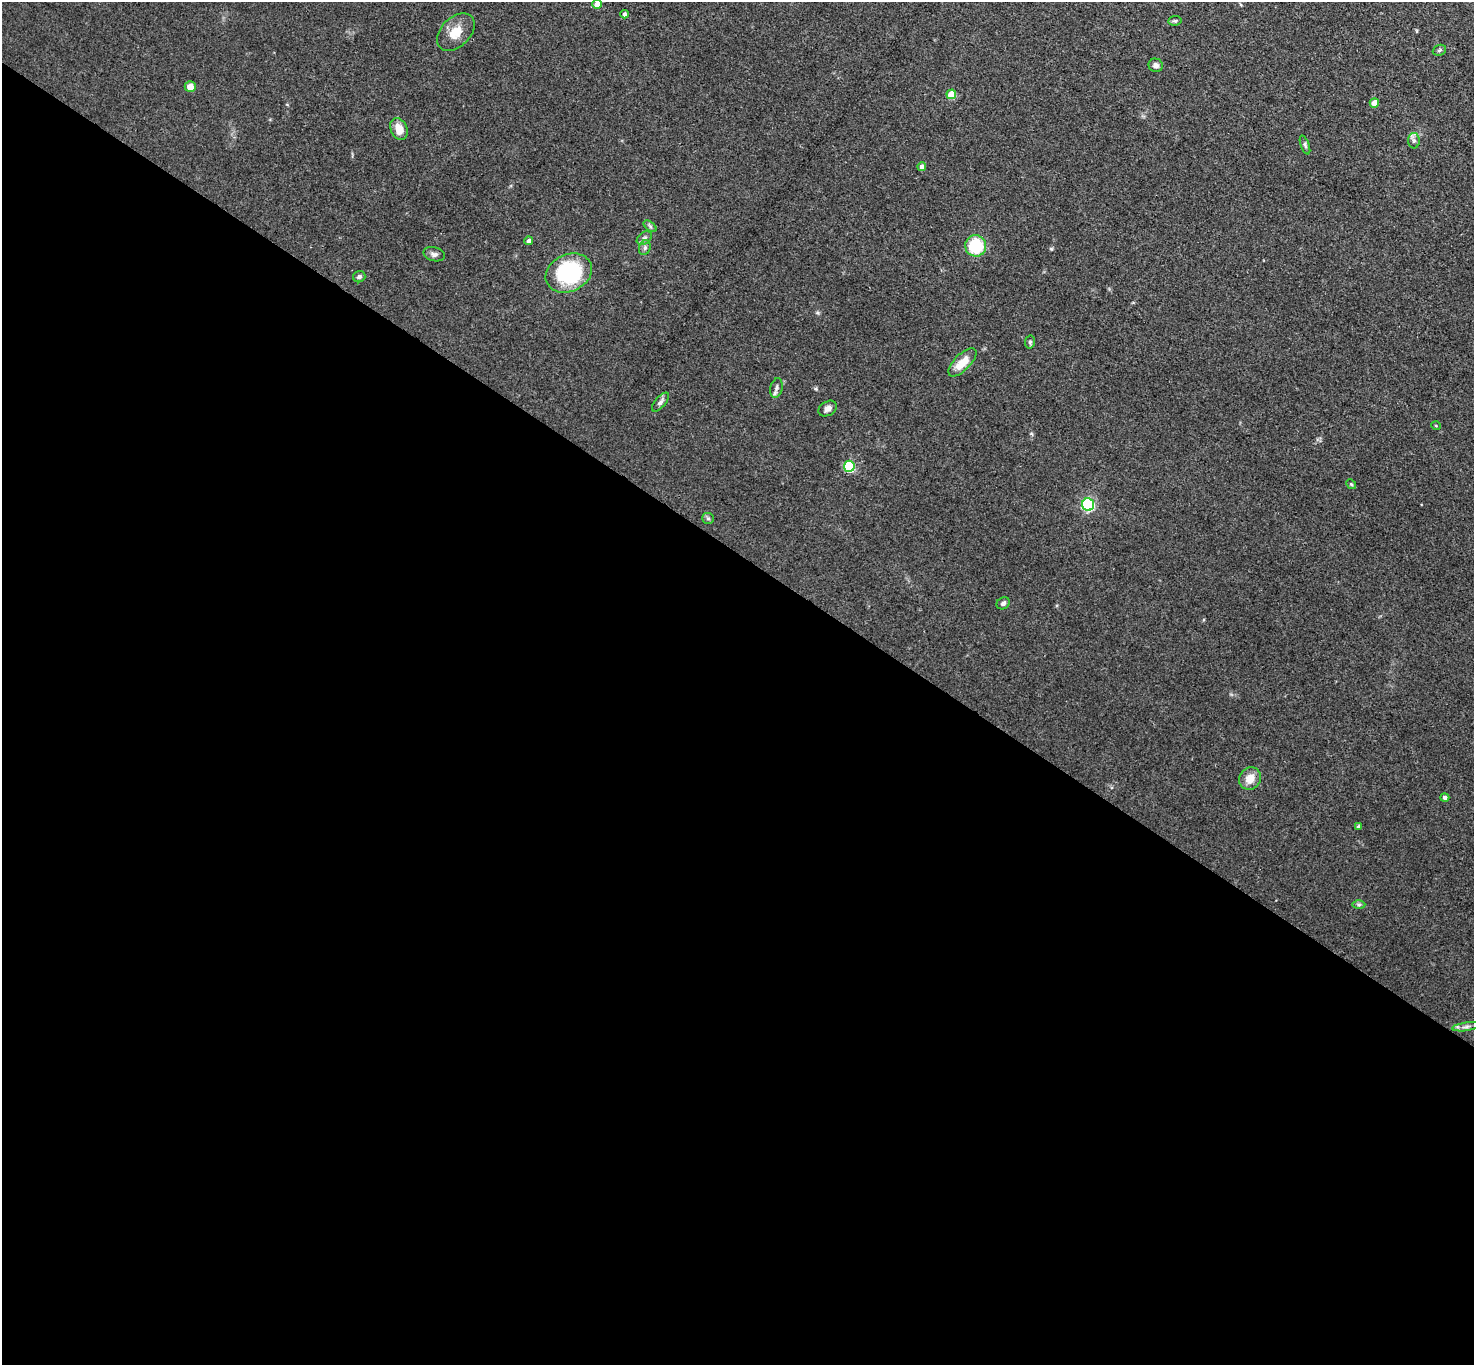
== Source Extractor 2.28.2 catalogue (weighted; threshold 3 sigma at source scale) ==
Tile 14 of 4 x 4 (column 2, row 4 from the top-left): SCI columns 1475-2946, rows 153-1515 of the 5891 x 5898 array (HDU 1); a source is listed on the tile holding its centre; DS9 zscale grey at full resolution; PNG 1476 x 1367 px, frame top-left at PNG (2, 2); each listed source drawn as its Kron ellipse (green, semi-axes under 4 px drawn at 4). Shown black and unused: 59% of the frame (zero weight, under 3 of 4 exposures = <1% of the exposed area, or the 3 px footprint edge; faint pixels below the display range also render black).
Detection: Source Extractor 2.28.2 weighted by HDU 2 'WHT'; one run over the whole footprint, this tile lists its part. Background 0.103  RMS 0.0069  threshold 0.0311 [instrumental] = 3 sigma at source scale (4.5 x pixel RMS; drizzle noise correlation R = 1.50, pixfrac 1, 0.05/0.05 arcsec/px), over >= 5 px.
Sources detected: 38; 1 inside a brighter object's white glare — neither listed nor drawn; the other 37 listed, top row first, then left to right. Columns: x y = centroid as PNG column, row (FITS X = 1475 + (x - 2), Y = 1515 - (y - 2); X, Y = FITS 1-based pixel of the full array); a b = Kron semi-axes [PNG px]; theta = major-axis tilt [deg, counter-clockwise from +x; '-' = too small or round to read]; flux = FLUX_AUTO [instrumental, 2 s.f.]
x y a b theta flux
597 4 4 4 - 7.6
624 14 4 4 - 1.7
1175 21 6 4 7 1.1
456 32 22 14 45 12
1439 50 7 5 22 1.1
1156 65 7 6 - 2.5
190 87 5 5 - 6.2
951 94 5 5 - 19
1374 103 5 4 - 8.1
399 129 11 8 -66 8.5
1414 141 8 6 89 2.2
1305 145 10 4 -70 1.5
922 167 4 4 - 4
650 226 7 4 -37 1.4
644 238 8 5 36 2
528 241 4 4 - 2.5
976 246 11 10 - 31
645 248 7 5 70 1.9
434 254 11 7 -14 2.5
569 273 24 18 25 71
359 277 6 5 - 1.7
1030 342 7 5 78 1.1
962 362 18 8 45 12
776 388 10 6 77 2.2
660 402 11 5 50 2.3
828 409 10 7 31 2.8
1436 426 5 3 - 0.61
849 466 5 5 - 55
1351 484 5 4 - 0.88
1088 505 6 6 - 110
708 518 6 5 - 1.3
1003 603 7 5 32 1.6
1250 779 12 10 49 8.3
1445 798 4 4 - 1.9
1358 827 4 4 - 1.5
1359 905 6 4 1 1.2
1466 1027 14 4 8 2.3
Isophote crosses this tile's border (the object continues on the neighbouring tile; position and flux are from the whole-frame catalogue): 1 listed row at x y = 597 4